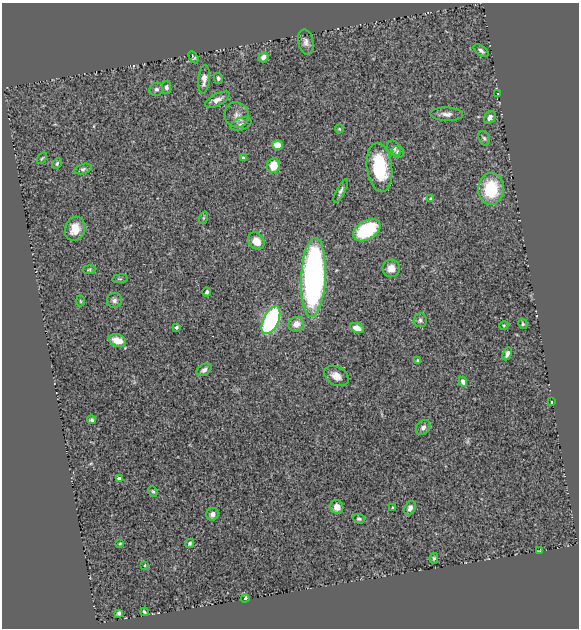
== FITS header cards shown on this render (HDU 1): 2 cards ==
NAXIS1  =                  577
NAXIS2  =                  626

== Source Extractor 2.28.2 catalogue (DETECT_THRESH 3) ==
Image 577 x 626 px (HDU 1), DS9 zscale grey, 1 PNG px = 1 image px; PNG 581 x 630 px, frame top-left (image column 1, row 626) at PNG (2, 3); each listed source drawn as its Kron ellipse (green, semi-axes under 4 px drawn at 4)
Background 0.705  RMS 0.037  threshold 0.11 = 3 sigma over >= 5 px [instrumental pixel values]
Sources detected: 70; all 70 listed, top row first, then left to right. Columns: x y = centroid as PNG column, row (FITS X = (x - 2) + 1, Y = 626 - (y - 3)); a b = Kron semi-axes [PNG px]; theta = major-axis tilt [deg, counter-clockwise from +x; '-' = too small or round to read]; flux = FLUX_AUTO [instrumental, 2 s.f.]
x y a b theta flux
306 42 12 7 -79 12
481 51 8 4 -37 6.2
194 57 6 3 -58 3.1
263 57 5 4 - 18
218 78 5 4 - 5.6
204 79 14 5 84 17
166 87 6 5 - 6.4
156 89 7 6 - 7.1
498 94 3 2 - 1.5
217 100 13 6 28 13
447 114 16 7 -2 13
237 115 13 11 -76 19
490 117 7 5 57 9.6
241 124 11 6 16 8.8
339 129 4 4 - 2.2
484 138 7 5 -71 5.3
277 145 5 4 - 35
394 148 8 6 -59 7
398 152 6 6 - 5.2
42 158 6 3 54 2.9
243 158 4 3 - 3.8
57 163 6 3 63 3.7
273 166 7 6 - 41
379 167 24 12 -83 140
83 169 9 5 16 5.8
491 189 16 13 87 110
341 191 13 4 63 7.1
430 198 4 3 - 2.6
203 218 6 4 71 3.2
75 229 12 10 74 33
367 230 15 9 32 130
256 241 9 7 -53 29
391 268 9 9 - 20
89 270 6 3 9 2.7
313 277 39 12 87 830
120 279 8 4 7 3.7
207 292 4 4 - 5.3
114 300 7 7 - 8.6
80 301 5 3 - 2.4
271 320 15 7 65 360
420 320 7 6 - 5.7
296 324 8 7 - 22
523 324 5 4 - 3.1
504 325 4 3 - 2.1
177 327 4 3 - 5.1
357 328 7 4 -23 21
117 341 9 6 -17 37
507 354 7 4 65 9.4
417 360 4 3 - 2.4
204 370 8 5 33 8.7
336 376 13 9 -30 20
463 382 5 4 - 10
551 402 3 2 - 2.1
92 420 4 4 - 4.6
423 428 8 6 49 9.2
119 479 4 3 - 11
153 491 5 4 - 3.1
337 507 7 6 - 18
393 508 3 3 - 3.3
410 508 7 5 66 8.5
212 514 6 6 - 11
359 519 6 4 -22 4.5
190 543 5 4 - 3.9
120 544 4 2 - 2.2
540 551 3 3 - 2.3
434 558 5 4 - 3.4
145 565 3 2 - 1.8
245 598 4 3 - 9.1
144 612 4 2 - 4.1
119 613 4 3 - 5.5